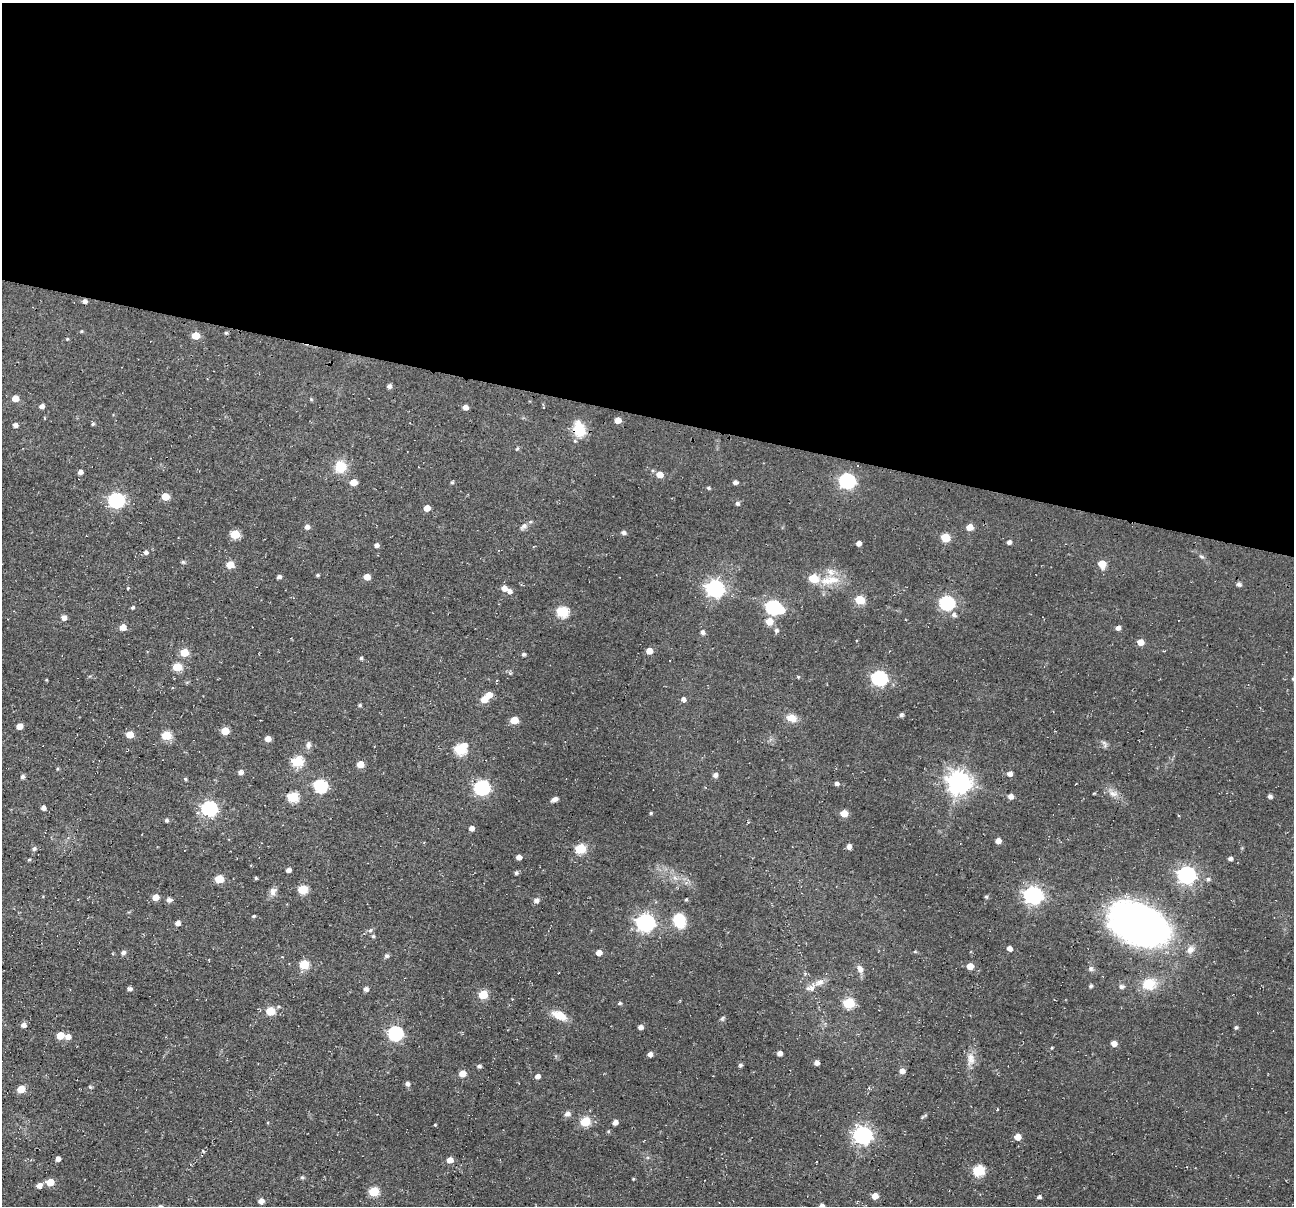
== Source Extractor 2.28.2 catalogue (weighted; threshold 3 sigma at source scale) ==
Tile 3 of 4 x 4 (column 3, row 1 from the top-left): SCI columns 2591-3882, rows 3772-4975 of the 5174 x 5222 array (HDU 1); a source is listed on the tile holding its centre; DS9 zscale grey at full resolution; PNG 1296 x 1208 px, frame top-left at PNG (2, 3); no overlay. Shown black and unused: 34% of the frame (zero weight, under 2 of 3 exposures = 2% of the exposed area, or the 3 px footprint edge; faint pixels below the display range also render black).
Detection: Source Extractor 2.28.2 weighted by HDU 2 'WHT'; one run over the whole footprint, this tile lists its part. Background 0.0471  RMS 0.008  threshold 0.0362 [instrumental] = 3 sigma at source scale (4.5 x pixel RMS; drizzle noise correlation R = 1.50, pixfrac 1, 0.05/0.05 arcsec/px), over >= 5 px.
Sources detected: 206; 1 inside a brighter object's white glare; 2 cosmic-ray / hot-pixel residue — not listed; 4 inside a brighter listed object's ellipse — not listed separately; the other 199 listed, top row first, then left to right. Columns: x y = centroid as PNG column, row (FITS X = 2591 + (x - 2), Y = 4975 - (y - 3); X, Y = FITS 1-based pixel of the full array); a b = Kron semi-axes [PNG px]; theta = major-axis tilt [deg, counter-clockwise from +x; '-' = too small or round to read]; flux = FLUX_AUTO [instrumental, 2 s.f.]
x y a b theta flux
84 301 5 4 - 2.9
81 331 4 4 - 0.76
226 333 5 4 - 1.1
195 336 5 5 - 16
67 339 4 4 - 0.74
389 386 5 4 - 2.7
15 398 5 5 - 8.7
42 406 5 4 - 3.2
465 407 5 4 - 4.6
618 420 5 4 - 7.7
93 424 4 3 - 1.4
15 425 5 4 - 3.3
579 429 18 13 -74 19
517 449 6 3 20 0.92
340 467 14 13 - 16
653 471 5 3 - 1
80 472 5 4 - 3
659 475 5 5 - 8.4
847 481 7 6 - 180
353 482 5 5 - 10
452 482 4 4 - 1.2
735 482 4 4 - 2.7
708 488 5 3 - 1.1
165 497 5 5 - 17
116 500 7 6 - 190
737 503 5 5 - 2.1
427 508 5 4 - 7.6
524 526 11 6 36 2.7
307 527 5 5 - 3.3
970 527 5 5 - 9
623 533 6 5 - 2.1
235 534 6 5 - 29
945 537 5 5 - 27
1009 542 4 4 - 2.8
859 543 4 4 - 4.3
376 545 5 4 - 3
146 552 6 5 - 2.5
1202 557 7 4 -30 1.3
183 562 5 4 - 1.3
1102 564 6 5 - 13
230 565 5 5 - 17
317 575 4 3 - 1.1
279 577 4 4 - 2.5
367 577 5 5 - 8.7
813 578 6 5 - 30
830 580 31 11 6 17
1239 584 5 4 - 2.6
128 588 4 3 - 0.76
504 588 6 5 - 5
715 589 7 7 - 310
509 591 5 5 - 3.2
860 600 6 5 - 34
946 603 7 6 - 140
132 607 4 3 - 1.5
773 607 6 6 - 150
562 612 6 5 - 59
954 615 7 6 - 2.6
64 618 5 5 - 4.4
769 621 6 6 - 11
123 627 5 5 - 7.8
1118 628 5 4 - 3.5
776 631 5 5 - 2.2
702 632 4 4 - 2.6
1140 642 5 5 - 8.1
649 651 5 4 - 8.2
184 652 5 5 - 18
523 654 5 4 - 1.3
361 658 4 4 - 1.4
177 667 5 5 - 28
879 678 7 6 - 170
1293 679 5 4 - 0.83
46 680 3 3 - 0.71
489 695 5 5 - 8.8
484 699 6 5 - 10
683 699 5 5 - 3.1
359 705 5 4 - 1.2
901 715 4 4 - 2.1
792 718 12 8 -13 8.3
514 720 5 5 - 17
19 726 5 4 - 7.6
225 731 5 5 - 16
129 735 5 5 - 12
166 735 5 5 - 33
268 739 5 4 - 5.5
1104 744 12 5 -65 2.1
308 745 9 7 84 3.1
460 749 7 6 - 59
297 761 6 5 - 53
360 764 5 5 - 12
240 772 5 4 - 3.7
1010 774 5 5 - 3.9
715 775 5 5 - 3.4
22 777 5 5 - 2
185 779 4 4 - 1.1
959 782 8 8 - 670
837 784 4 4 - 2.5
320 786 6 6 - 110
482 787 7 6 - 180
1113 794 14 8 -8 5.1
1011 796 5 5 - 4.5
1270 796 4 4 - 2.3
292 797 6 5 - 48
555 799 6 4 26 3.9
43 808 4 4 - 3.3
209 808 7 6 - 170
651 813 4 3 - 1.1
844 813 5 5 - 12
166 820 5 4 - 1.7
472 828 4 4 - 4.3
998 841 4 4 - 5.2
849 846 5 5 - 3.7
34 849 6 5 - 1.6
580 849 6 5 - 46
519 857 4 4 - 4.6
1230 859 4 4 - 2.3
29 860 4 3 - 0.88
288 870 5 4 - 3
516 873 5 4 - 1.8
1186 875 7 7 - 270
256 878 4 4 - 1.1
675 878 7 4 -19 2
219 879 5 5 - 24
1208 879 5 5 - 1.6
302 889 5 5 - 34
273 891 11 8 74 4.1
1033 895 7 7 - 320
155 897 5 4 - 9.1
986 897 4 4 - 1.5
169 900 6 5 - 2.9
536 900 6 5 - 3.4
686 900 4 3 - 1
254 916 4 3 - 0.95
679 921 13 11 -66 26
177 923 6 5 - 2.8
645 923 7 7 - 290
1139 924 47 29 -27 490
370 930 6 5 - 1.5
373 936 4 4 - 1.3
1010 949 5 4 - 4.3
1190 949 11 9 51 4.9
915 951 5 3 - 0.81
123 952 5 4 - 2.7
599 953 5 4 - 6.4
386 956 5 5 - 1.9
304 965 5 5 - 31
970 966 5 5 - 8.6
860 969 11 7 -63 4.2
1091 969 7 6 - 2
819 982 13 8 24 5.3
1149 984 20 16 9 17
1091 986 4 3 - 1.7
1121 987 6 5 - 2.4
130 988 5 4 - 2.3
366 989 5 5 - 2.6
483 995 5 5 - 28
620 1003 5 4 - 1.3
848 1003 6 5 - 50
270 1011 5 5 - 28
559 1015 15 8 -25 14
722 1018 7 5 68 1.4
24 1025 6 5 - 3.1
640 1027 5 4 - 3.1
1236 1027 5 4 - 1.5
395 1033 7 6 - 150
60 1036 5 5 - 14
68 1037 6 5 - 4.7
1114 1044 5 5 - 6
780 1053 4 4 - 4
650 1054 4 4 - 3.8
971 1059 18 10 -89 7.8
816 1063 4 4 - 4.1
740 1065 5 4 - 1.5
479 1066 5 4 - 2
902 1071 5 5 - 5.1
462 1073 5 5 - 9.5
537 1076 5 4 - 4.1
407 1084 5 5 - 2.3
90 1087 5 3 - 0.97
21 1089 5 5 - 16
997 1109 4 2 - 0.69
567 1114 8 6 11 3
585 1122 6 5 - 36
615 1122 4 4 - 4.1
435 1125 4 3 - 0.72
608 1131 5 4 - 0.92
862 1135 7 7 - 330
1018 1137 5 5 - 9.1
58 1159 4 4 - 3.5
450 1160 5 5 - 7
979 1171 6 6 - 57
302 1177 5 4 - 1.5
633 1179 3 3 - 0.77
50 1182 5 5 - 15
39 1185 5 5 - 5.8
374 1191 6 5 - 34
875 1196 5 5 - 8.8
1039 1197 5 4 - 1.6
261 1201 5 5 - 5.4
822 1206 4 4 - 3.4
Overlapping masked pixels (flux is a lower limit): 2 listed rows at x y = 84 301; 579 429
Isophote crosses this tile's border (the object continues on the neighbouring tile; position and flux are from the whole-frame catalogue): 2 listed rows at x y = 1293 679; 822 1206